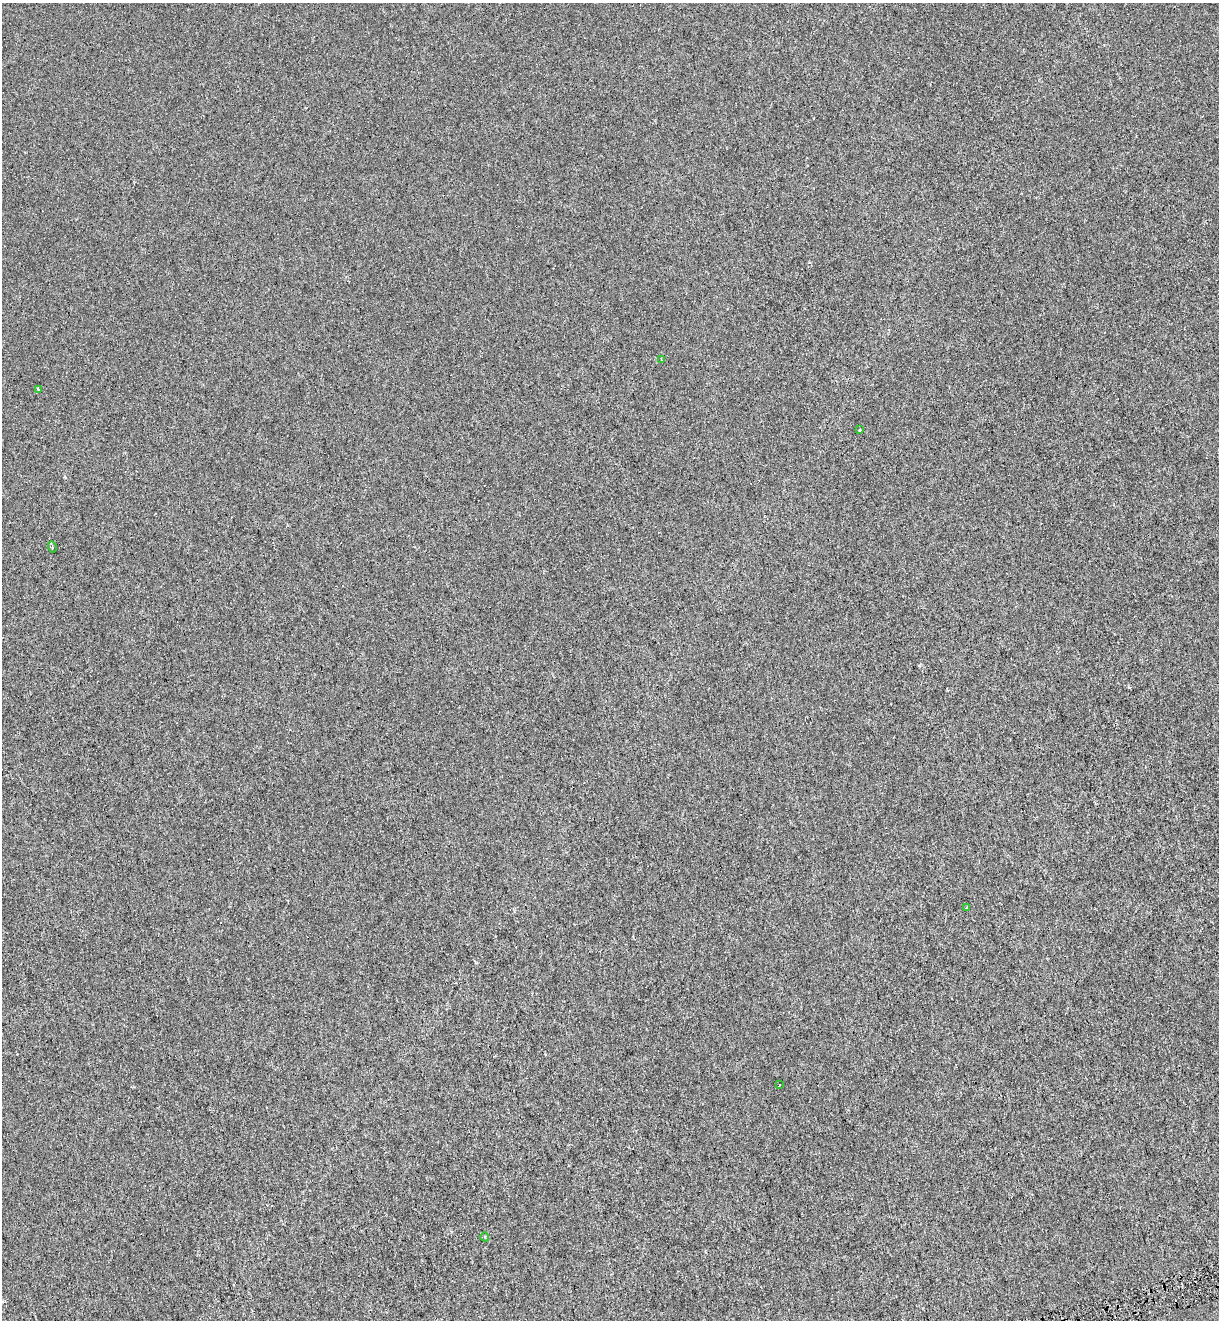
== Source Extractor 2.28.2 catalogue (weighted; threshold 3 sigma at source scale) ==
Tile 6 of 4 x 4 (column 2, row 2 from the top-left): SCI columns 1331-2547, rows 2660-3977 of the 5042 x 5323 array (HDU 1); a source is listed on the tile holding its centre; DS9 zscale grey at full resolution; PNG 1221 x 1322 px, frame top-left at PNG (2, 3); each listed source drawn as its Kron ellipse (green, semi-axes under 4 px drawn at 4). Shown black and unused: <1% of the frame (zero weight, under 3 of 6 exposures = <1% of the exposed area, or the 3 px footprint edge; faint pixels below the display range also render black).
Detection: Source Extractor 2.28.2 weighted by HDU 2 'WHT'; one run over the whole footprint, this tile lists its part. Background 6.84e-04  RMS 0.0015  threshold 0.0062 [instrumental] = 3 sigma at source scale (4.09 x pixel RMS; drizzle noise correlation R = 1.36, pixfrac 0.8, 0.0396/0.0396 arcsec/px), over >= 5 px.
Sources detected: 8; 1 cosmic-ray / hot-pixel residue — neither listed nor drawn; the other 7 listed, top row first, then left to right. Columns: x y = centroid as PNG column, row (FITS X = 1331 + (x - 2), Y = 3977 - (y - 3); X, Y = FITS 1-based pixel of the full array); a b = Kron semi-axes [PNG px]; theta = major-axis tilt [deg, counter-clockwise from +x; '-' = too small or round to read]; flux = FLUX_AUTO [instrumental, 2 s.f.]
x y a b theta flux
661 359 4 2 - 0.097
38 389 4 3 - 0.12
860 430 3 2 - 0.19
52 547 5 3 - 0.16
966 908 3 3 - 0.23
779 1085 3 2 - 0.075
485 1237 4 3 - 0.14